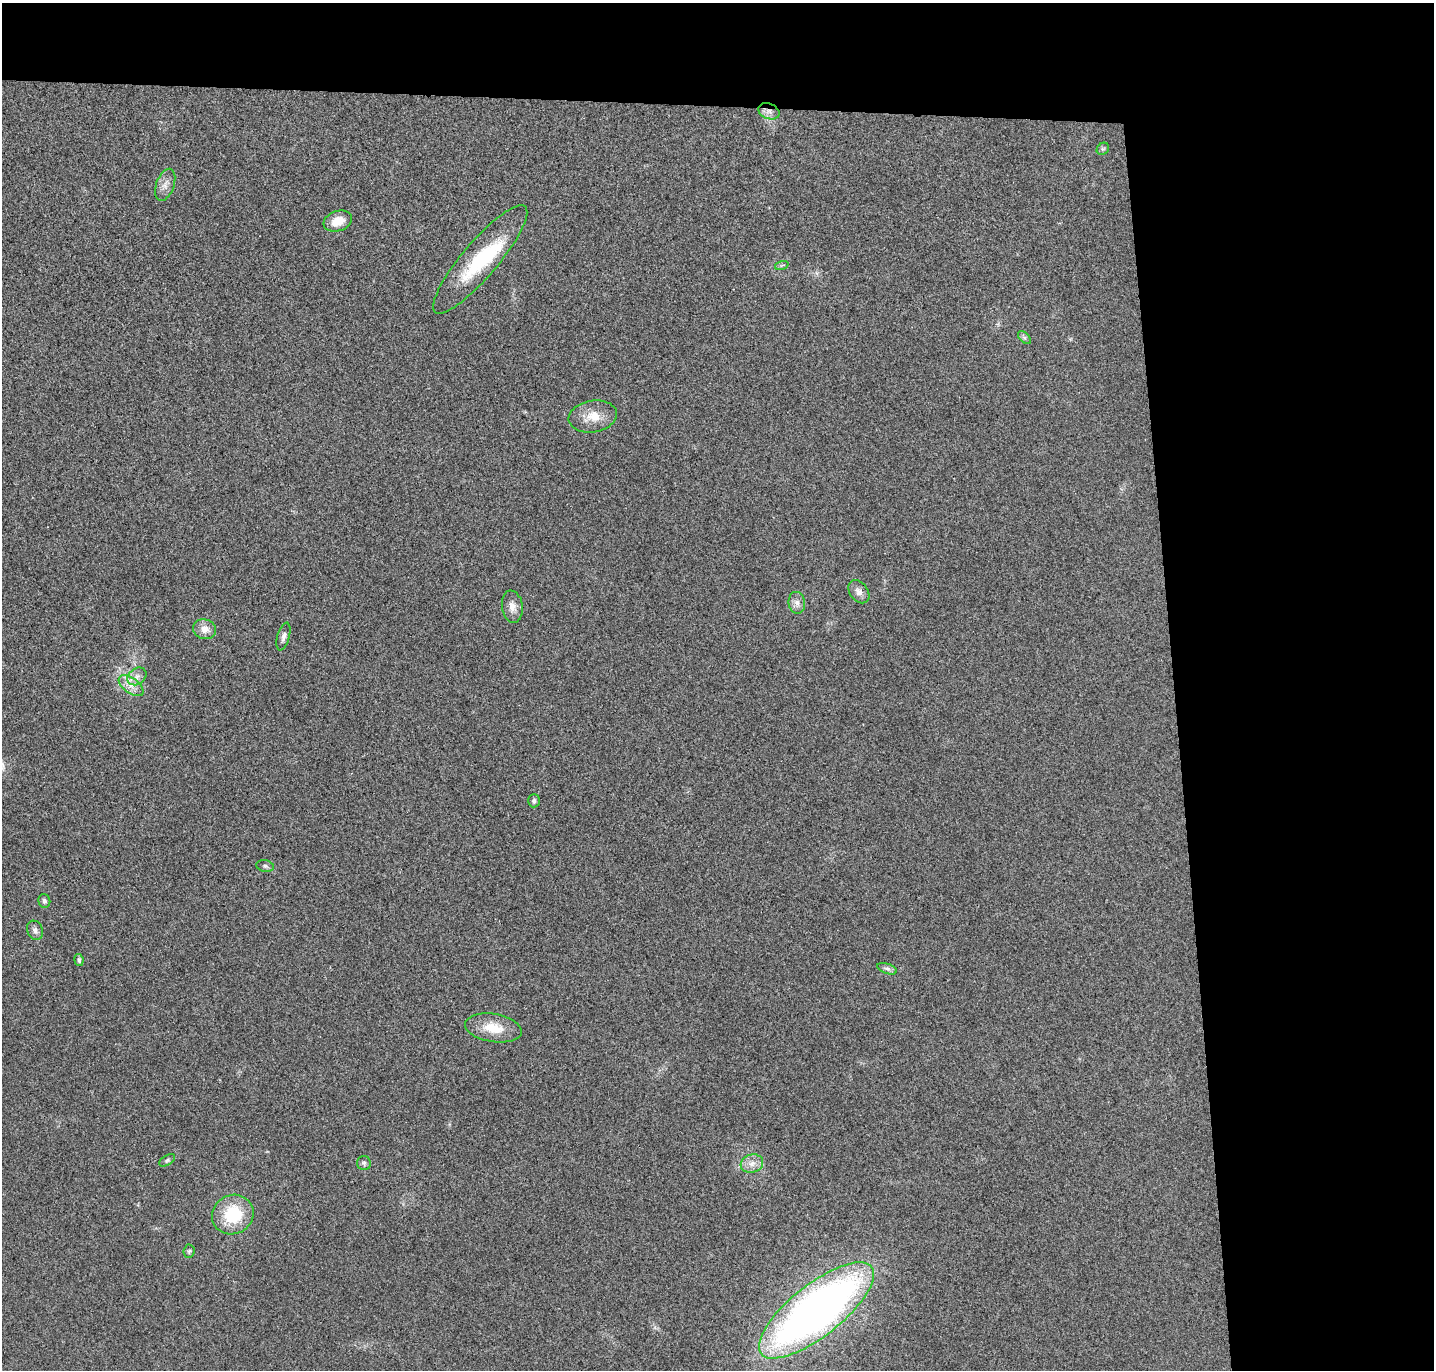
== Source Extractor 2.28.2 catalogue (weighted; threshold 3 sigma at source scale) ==
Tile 3 of 3 x 3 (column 3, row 1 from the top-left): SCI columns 2919-4350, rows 2852-4219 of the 4408 x 4332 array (HDU 1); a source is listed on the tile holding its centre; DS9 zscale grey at full resolution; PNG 1436 x 1372 px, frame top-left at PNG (2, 3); each listed source drawn as its Kron ellipse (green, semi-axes under 4 px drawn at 4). Shown black and unused: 24% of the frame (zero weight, under 3 of 4 exposures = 6% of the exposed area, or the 3 px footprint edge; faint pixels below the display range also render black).
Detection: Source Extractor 2.28.2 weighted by HDU 2 'WHT'; one run over the whole footprint, this tile lists its part. Background 0.0232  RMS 0.0063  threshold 0.0283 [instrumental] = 3 sigma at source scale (4.5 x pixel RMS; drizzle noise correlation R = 1.50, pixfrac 1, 0.05/0.05 arcsec/px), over >= 5 px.
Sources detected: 29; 1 inside a brighter object's white glare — neither listed nor drawn; the other 28 listed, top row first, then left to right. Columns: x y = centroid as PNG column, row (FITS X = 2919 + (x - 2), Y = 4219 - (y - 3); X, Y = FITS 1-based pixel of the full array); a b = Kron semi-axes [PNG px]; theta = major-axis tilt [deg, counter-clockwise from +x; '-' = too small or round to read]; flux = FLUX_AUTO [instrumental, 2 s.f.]
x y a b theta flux
769 111 11 7 -22 3.7
1103 149 7 5 43 1.1
165 185 17 9 70 4.7
338 221 14 10 19 9.8
480 259 69 17 50 46
782 265 7 4 19 1
1024 338 8 4 -45 1.4
593 416 24 16 10 11
859 592 13 9 -53 4
797 603 11 8 -83 3.5
512 607 16 10 -82 5.3
205 629 12 9 -19 5.7
283 637 14 6 74 2.7
137 676 10 8 38 3.6
131 686 14 7 -37 5.5
534 801 6 6 - 1.5
265 866 9 5 -10 1.5
44 901 7 6 - 1.6
35 930 10 7 -68 2.6
79 960 6 4 -81 1.3
887 969 10 5 -18 2
493 1028 28 14 -9 15
167 1160 9 5 32 1.2
364 1163 7 7 - 1.5
752 1164 11 9 17 4.8
233 1214 21 19 30 29
189 1251 6 5 - 1.1
816 1310 70 26 38 450
Overlapping masked pixels (flux is a lower limit): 1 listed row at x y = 769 111